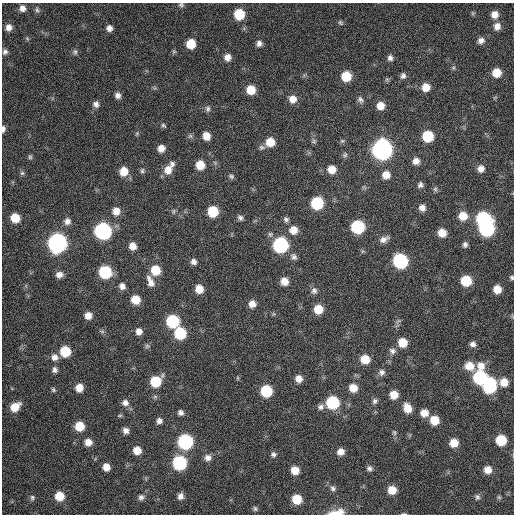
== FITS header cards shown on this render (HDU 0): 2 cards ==
NAXIS1  =                  512 / Axis length
NAXIS2  =                  512 / Axis length

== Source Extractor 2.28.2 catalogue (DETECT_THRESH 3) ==
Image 512 x 512 px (HDU 0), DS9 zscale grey, 1 PNG px = 1 image px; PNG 516 x 516 px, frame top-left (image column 1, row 512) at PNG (2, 3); no overlay
Background 125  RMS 11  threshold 34.4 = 3 sigma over >= 5 px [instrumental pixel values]
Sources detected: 161; all 161 listed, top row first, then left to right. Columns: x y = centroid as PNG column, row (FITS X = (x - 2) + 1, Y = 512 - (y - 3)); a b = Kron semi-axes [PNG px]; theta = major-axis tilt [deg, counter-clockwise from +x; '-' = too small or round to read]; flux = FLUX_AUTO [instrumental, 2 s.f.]
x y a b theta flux
181 5 7 6 - 1700
22 8 7 7 - 4000
37 10 8 5 -75 1800
472 13 6 4 -71 950
239 14 8 8 - 25000
495 14 8 8 - 6100
340 23 8 5 -49 1400
497 26 8 8 - 5700
9 27 7 6 - 5000
109 28 6 6 - 3900
27 38 6 4 -46 1100
481 41 8 7 - 3700
259 43 7 7 - 3200
191 44 8 7 - 17000
5 52 7 7 - 2400
75 52 8 6 -79 2000
227 57 8 8 - 5100
390 58 7 6 - 2800
453 68 6 5 - 1300
496 73 8 8 - 12000
346 76 8 8 - 21000
403 76 8 6 76 2600
426 87 8 8 - 9200
251 90 8 7 - 14000
118 95 7 6 - 3500
293 99 9 8 - 7100
360 100 10 7 -55 2800
96 104 8 7 - 3200
381 106 8 7 - 8100
208 109 9 7 -90 2200
163 125 7 5 -38 1400
3 129 8 4 88 2500
137 133 6 4 78 1100
190 136 6 6 - 1500
206 136 8 7 - 7900
428 136 8 8 - 34000
314 141 7 5 0 1500
342 141 6 5 - 1300
270 142 8 8 - 13000
262 147 9 6 9 2100
161 148 7 7 - 5900
382 149 10 9 - 450000
345 155 7 6 - 1700
30 157 6 5 - 1300
416 161 8 7 - 5200
172 164 8 7 - 2500
200 165 8 7 - 13000
332 169 8 8 - 9500
481 169 8 7 - 5000
168 170 11 9 63 8500
124 171 8 8 - 12000
142 171 7 5 90 1600
22 173 6 6 - 1500
386 175 8 8 - 7600
231 176 7 6 - 1600
420 185 6 6 - 2500
435 189 7 6 - 1500
317 203 8 8 - 48000
422 208 7 7 - 4700
116 211 9 8 - 7100
174 211 8 4 89 1300
213 211 8 7 - 29000
463 216 9 9 - 12000
15 218 7 7 - 15000
240 218 7 6 - 2300
483 218 9 8 - 91000
286 219 7 6 - 2200
67 221 9 8 - 4200
358 227 8 8 - 73000
486 229 9 9 - 120000
293 230 10 9 - 8500
103 231 9 9 - 200000
442 233 7 7 - 10000
384 239 12 7 26 4100
57 243 9 9 - 340000
465 244 6 5 - 2400
280 245 9 9 - 130000
133 246 7 7 - 6900
294 257 9 8 - 2900
400 261 9 8 - 110000
194 262 7 6 - 3300
155 270 9 8 - 18000
105 272 8 8 - 55000
59 275 8 7 - 4400
512 278 6 4 -48 1300
284 281 7 7 - 7600
466 281 8 7 - 28000
150 282 15 8 -67 6000
122 286 7 7 - 3900
199 289 7 7 - 9100
497 289 7 6 - 9700
314 291 8 8 - 2800
135 299 8 7 - 14000
252 304 7 7 - 6000
318 309 8 7 - 14000
88 315 7 7 - 6300
173 321 8 8 - 59000
102 331 7 4 -2 1300
139 331 7 7 - 4500
180 333 8 8 - 41000
403 342 8 8 - 14000
473 344 7 6 - 3100
147 346 7 6 - 1600
65 351 8 7 - 27000
392 351 9 8 - 2900
54 357 9 8 - 4800
365 359 8 7 - 13000
469 366 10 8 -17 11000
481 366 10 9 - 7800
55 370 7 7 - 2600
382 372 9 8 - 3200
480 377 8 8 - 80000
238 378 6 3 89 770
299 379 8 7 - 5700
156 381 9 8 - 28000
504 382 8 8 - 9500
489 386 11 8 84 89000
79 388 7 7 - 8700
353 388 8 7 - 10000
53 390 6 5 - 1400
266 391 8 8 - 41000
394 395 7 7 - 10000
375 401 8 6 59 2200
332 402 8 8 - 61000
125 403 9 8 - 3900
15 407 10 7 40 13000
321 407 9 8 - 3100
407 408 10 7 -67 10000
180 413 7 6 - 2600
424 413 8 8 - 7500
120 415 8 4 1 1000
434 420 7 7 - 16000
159 421 7 7 - 3200
79 426 7 7 - 17000
126 430 7 6 - 3800
394 432 8 6 -88 1600
501 440 7 7 - 28000
88 442 7 7 - 6600
185 442 8 8 - 120000
454 443 7 7 - 11000
137 450 7 7 - 8900
341 452 7 7 - 5800
273 454 7 7 - 2300
208 458 9 8 - 4100
179 463 8 8 - 90000
106 467 7 6 - 7000
369 468 7 7 - 2400
295 470 7 7 - 11000
488 470 7 7 - 7700
333 488 7 7 - 2300
392 490 7 7 - 12000
59 496 8 8 - 15000
180 496 7 6 - 3700
141 497 8 7 - 2800
477 497 8 7 - 2000
499 497 6 5 - 1200
32 498 7 6 - 1700
297 499 8 7 - 18000
255 509 7 5 -87 1600
336 512 22 8 8 10000
404 514 7 3 -4 960
At the frame edge (FLAGS 8, measured only in part): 5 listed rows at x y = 181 5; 3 129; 512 278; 336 512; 404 514